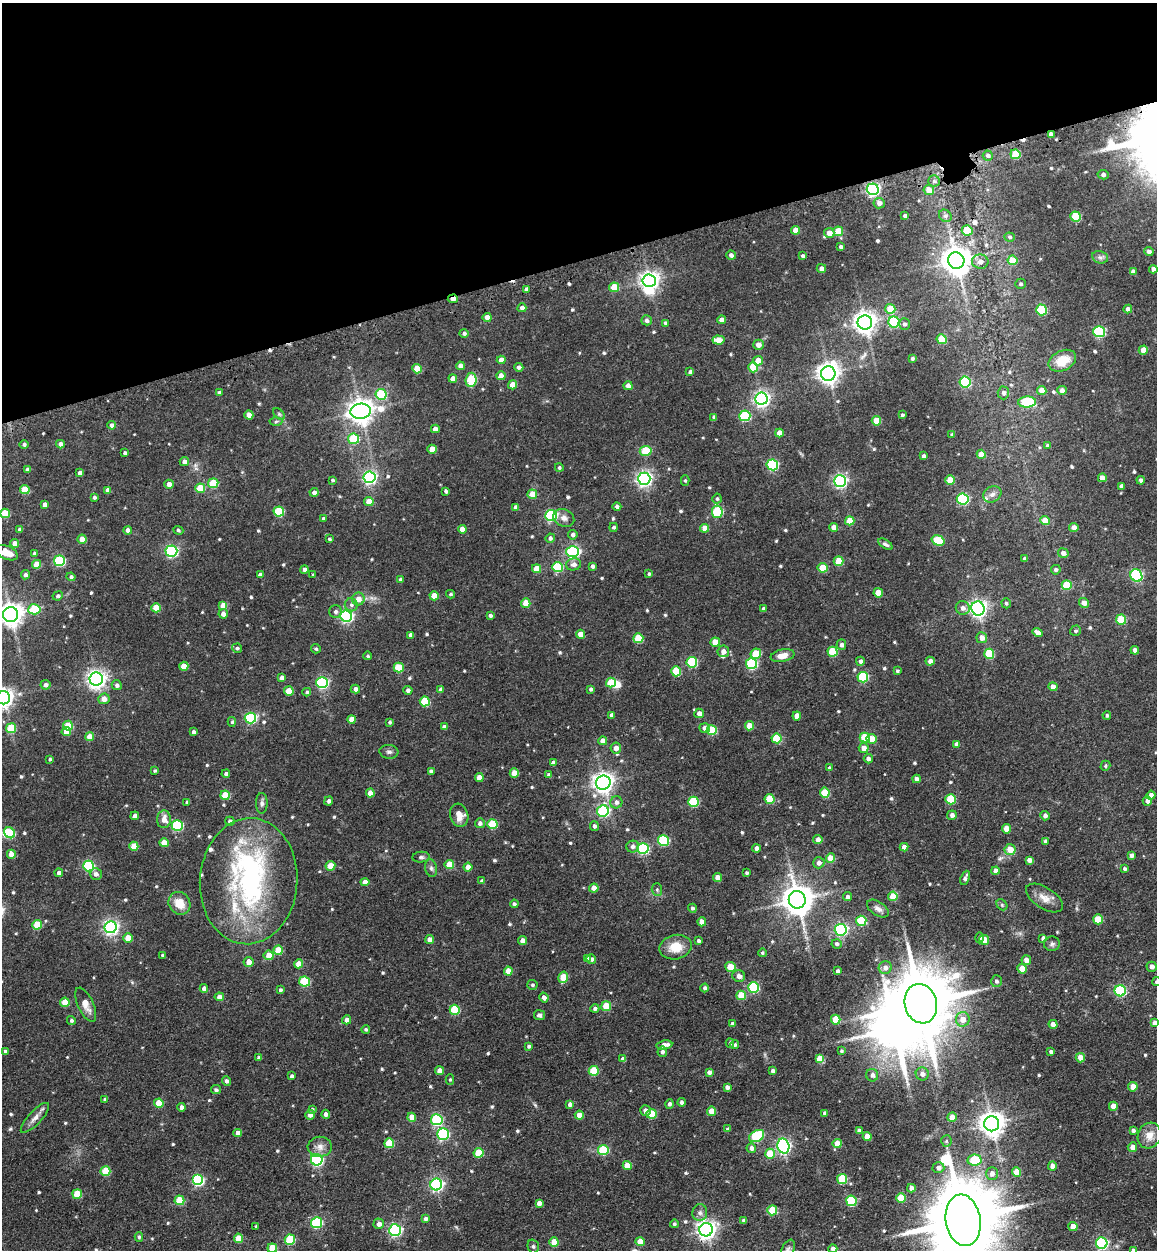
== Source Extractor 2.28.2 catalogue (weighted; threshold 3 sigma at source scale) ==
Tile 3 of 4 x 4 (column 3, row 1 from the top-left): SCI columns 2645-3799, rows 3864-5111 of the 5253 x 5273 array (HDU 1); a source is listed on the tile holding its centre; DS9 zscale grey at full resolution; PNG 1159 x 1252 px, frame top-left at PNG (2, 3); each listed source drawn as its Kron ellipse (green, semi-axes under 4 px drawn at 4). Shown black and unused: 21% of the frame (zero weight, under 3 of 4 exposures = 9% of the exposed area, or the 3 px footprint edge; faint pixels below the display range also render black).
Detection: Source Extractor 2.28.2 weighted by HDU 2 'WHT'; one run over the whole footprint, this tile lists its part. Background 0.0817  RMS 0.0093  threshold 0.0418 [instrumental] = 3 sigma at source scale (4.5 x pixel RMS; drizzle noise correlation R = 1.50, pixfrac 1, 0.05/0.05 arcsec/px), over >= 5 px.
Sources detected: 627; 8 inside a brighter object's white glare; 5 cosmic-ray / hot-pixel residue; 1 long thin detection or spike segment (spike, bleed or trail) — neither listed nor drawn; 5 inside a brighter listed object's ellipse — not listed separately; of the other 608, all 500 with FLUX_AUTO >= 1.34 (the completeness limit of this list) listed and drawn (108 fainter detections not listed), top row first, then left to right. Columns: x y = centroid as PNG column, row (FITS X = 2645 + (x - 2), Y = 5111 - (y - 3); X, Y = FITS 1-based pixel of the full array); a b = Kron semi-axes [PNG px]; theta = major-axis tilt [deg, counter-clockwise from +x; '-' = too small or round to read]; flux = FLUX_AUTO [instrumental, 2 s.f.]
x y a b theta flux
1051 134 4 4 - 3.8
1015 154 5 5 - 34
988 156 5 5 - 2.3
1103 175 5 4 - 2.6
934 181 6 5 - 1.8
873 189 6 5 - 200
929 190 5 5 - 8.7
879 203 5 5 - 5.2
905 216 4 3 - 2.2
945 216 7 5 -45 2.1
1076 217 5 5 - 39
796 230 4 4 - 8.6
967 230 5 5 - 29
838 231 5 4 - 17
829 233 5 5 - 8.6
1010 237 5 4 - 1.7
840 247 4 4 - 1.9
1149 251 5 4 - 3.2
731 255 5 4 - 3.1
803 256 4 4 - 1.9
1100 257 8 6 -11 2.8
1012 260 5 5 - 18
956 261 8 8 - 1100
980 262 8 7 - 5.3
821 268 5 4 - 3.6
1153 269 4 4 - 4.1
1133 272 4 4 - 4.5
649 281 7 6 - 440
1021 284 5 5 - 1.7
614 287 5 4 - 20
526 290 4 3 - 2.8
453 299 5 3 - 6.2
522 308 4 4 - 4.1
890 309 5 5 - 21
1128 309 4 4 - 3.5
1041 310 5 5 - 53
487 317 4 4 - 6.5
646 320 5 5 - 3
721 320 4 4 - 5.5
865 322 7 7 - 670
894 322 5 5 - 75
665 323 4 4 - 1.9
904 324 5 5 - 2.2
1099 332 6 5 - 86
464 333 5 4 - 2.3
942 339 5 4 - 24
718 340 6 4 -5 14
758 345 5 5 - 5.2
1143 350 4 4 - 8.7
912 358 3 3 - 1.7
501 360 4 4 - 7.3
758 361 5 5 - 9.7
1062 361 14 10 26 17
460 366 4 4 - 4.4
519 367 4 4 - 2.6
753 367 5 5 - 26
417 369 5 4 - 18
690 372 4 4 - 2.7
828 373 7 7 - 660
501 376 4 4 - 7.3
453 378 4 4 - 5.8
471 380 7 5 84 54
965 382 5 5 - 81
513 385 4 4 - 13
628 386 4 4 - 5.1
1062 390 4 4 - 4.2
1042 391 4 4 - 11
219 393 4 4 - 3.1
1003 393 6 6 - 3
381 394 5 5 - 49
761 399 6 6 - 300
1027 402 9 5 3 54
361 411 10 7 9 890
279 414 7 4 -45 1.7
249 415 4 4 - 9.3
902 415 4 3 - 1.4
745 416 5 5 - 67
714 417 4 3 - 2.3
876 421 5 4 - 18
276 422 6 4 2 1.4
112 425 4 4 - 2.8
435 429 4 4 - 5.4
779 433 4 4 - 7.2
952 435 3 3 - 1.5
354 439 5 5 - 40
24 444 4 4 - 2
60 444 4 4 - 4.1
1047 445 4 3 - 1.4
432 449 4 4 - 10
646 451 6 5 - 35
125 453 3 3 - 1.9
981 454 4 4 - 11
923 456 3 3 - 2.5
184 462 5 4 - 4.2
772 465 5 5 - 87
559 468 4 4 - 1.7
27 470 4 4 - 3.8
80 473 4 4 - 4.4
369 477 6 6 - 200
1102 478 4 4 - 7.5
644 479 6 6 - 280
332 480 4 3 - 1.4
950 480 5 4 - 15
1141 480 4 4 - 2.6
685 481 5 4 - 1.4
840 481 6 6 - 190
213 483 5 5 - 31
169 484 4 4 - 5.2
1121 486 4 4 - 2.8
200 488 5 4 - 26
25 490 5 4 - 21
108 490 4 4 - 5.3
446 491 4 3 - 1.8
314 492 4 4 - 3.1
532 494 4 4 - 17
992 494 9 7 31 4.1
94 497 4 4 - 1.9
717 499 5 4 - 1.5
963 499 6 5 - 91
369 501 5 4 - 9.2
45 505 4 4 - 4.6
617 506 4 4 - 2.5
516 507 4 4 - 4.3
279 511 5 5 - 45
717 512 6 5 - 60
5 513 5 4 - 23
551 515 6 5 - 98
323 518 4 4 - 1.8
564 518 11 8 -26 4.2
850 521 4 4 - 13
1045 521 5 4 - 11
614 527 4 4 - 1.7
834 527 4 4 - 6.1
1074 527 4 4 - 4.6
705 528 4 4 - 9.8
462 529 4 4 - 8.3
20 530 4 4 - 3.1
128 530 4 4 - 3.8
178 530 5 4 - 1.5
573 535 5 4 - 2.6
550 538 5 4 - 2.5
82 539 4 4 - 8.8
329 539 4 3 - 1.4
938 540 7 5 -19 40
14 543 4 4 - 5.9
885 544 8 4 -32 2.1
171 551 6 5 - 140
573 551 6 5 - 140
7 553 12 6 -25 13
34 553 4 4 - 1.9
1063 553 5 5 - 4.4
1025 559 4 4 - 3.4
59 561 5 5 - 76
839 561 5 4 - 20
36 564 4 4 - 15
574 564 7 6 - 4.2
593 566 4 3 - 2.1
557 567 5 5 - 50
823 568 5 4 - 21
304 569 4 3 - 3.3
536 569 4 4 - 10
1056 570 5 4 - 1.7
649 574 3 3 - 1.5
25 575 4 4 - 2.7
260 575 4 4 - 4.5
313 575 4 4 - 1.7
1136 575 6 5 - 120
71 577 4 4 - 2.4
400 579 4 4 - 2
1067 585 5 5 - 31
878 593 5 4 - 13
450 594 4 4 - 1.5
58 596 5 4 - 2.1
434 596 4 4 - 10
358 599 6 6 - 7.4
526 603 4 4 - 14
1006 603 5 4 - 1.5
1084 603 5 4 - 5.6
351 605 6 6 - 2.6
223 606 4 4 - 11
156 608 5 4 - 20
963 608 7 6 - 4.3
978 608 7 6 - 370
34 609 6 5 - 39
764 609 4 4 - 2.1
335 612 6 6 - 2.7
223 614 4 4 - 5.4
11 615 7 7 - 790
490 615 4 4 - 2
346 616 6 5 - 170
1121 620 5 5 - 36
1075 631 5 5 - 1.9
1038 633 5 4 - 5.8
581 634 4 4 - 9.2
411 635 4 4 - 4.4
638 638 5 5 - 28
982 638 5 5 - 6.5
715 642 5 4 - 14
841 645 5 4 - 2.9
237 648 5 4 - 1.8
316 649 5 4 - 1.5
1135 650 4 4 - 2.8
723 651 6 5 - 5
833 652 5 5 - 32
756 654 5 5 - 26
989 654 5 5 - 39
368 656 4 4 - 1.6
783 656 12 6 11 8.4
860 661 4 4 - 2.9
930 661 4 4 - 4.6
692 662 5 5 - 60
751 664 5 5 - 72
184 666 4 4 - 12
399 668 5 5 - 29
676 671 5 5 - 26
897 671 4 3 - 1.4
863 677 5 5 - 55
282 678 4 4 - 4.1
96 679 6 6 - 440
322 683 6 5 - 120
611 683 5 4 - 25
45 685 5 4 - 3.5
117 685 5 5 - 2.8
1053 687 4 4 - 7.3
355 689 4 4 - 4.1
441 689 4 4 - 2.2
591 689 4 3 - 2.2
408 690 4 4 - 3
289 691 5 4 - 16
307 692 4 4 - 1.6
3 698 7 6 - 480
104 699 5 5 - 7
425 701 5 5 - 36
699 713 5 4 - 5.3
612 715 4 4 - 3.3
1107 715 4 4 - 1.8
797 716 4 4 - 7.1
250 718 5 5 - 84
352 719 4 4 - 9.3
232 722 5 4 - 1.4
390 722 3 3 - 1.5
68 726 5 5 - 20
749 726 4 4 - 12
444 727 4 4 - 3.7
11 728 5 5 - 31
704 728 5 4 - 3.9
712 730 5 5 - 31
66 732 4 4 - 14
193 732 4 3 - 2.5
90 737 4 4 - 12
865 737 5 5 - 31
776 738 5 5 - 34
872 739 5 5 - 11
603 741 4 4 - 7.6
956 744 4 4 - 3
616 748 5 5 - 6.3
864 748 5 5 - 7.2
389 752 9 7 -6 2.7
50 759 4 3 - 1.6
868 759 5 4 - 3.6
553 763 4 4 - 4.9
1105 766 5 4 - 1.5
829 768 4 4 - 1.9
155 771 3 3 - 1.3
431 772 4 4 - 4.3
514 773 4 4 - 14
226 774 4 4 - 2.6
549 775 4 4 - 2.8
479 778 4 4 - 8.5
916 779 4 4 - 4.1
603 783 7 7 - 540
370 793 4 4 - 8.6
825 793 5 5 - 27
225 795 5 4 - 23
1151 795 4 4 - 3.7
769 799 5 5 - 28
951 799 5 5 - 38
329 801 4 4 - 2.6
1147 801 4 4 - 3.7
187 802 4 3 - 1.6
616 802 6 6 - 3.6
693 802 5 5 - 57
262 803 10 6 90 3
603 811 6 6 - 94
459 815 12 9 -73 9.9
952 815 4 4 - 3.7
135 816 4 4 - 4.5
1045 816 5 4 - 3
164 819 9 7 87 7.3
230 821 5 4 - 2.9
480 823 5 5 - 3.2
492 824 5 5 - 37
177 825 5 5 - 73
594 826 5 4 - 2.4
1007 829 4 4 - 14
10 833 6 5 - 38
664 840 5 5 - 66
818 840 4 4 - 5.4
1045 841 4 3 - 2.2
164 843 4 4 - 10
134 846 4 4 - 18
633 846 6 6 - 3.2
904 847 4 4 - 5.2
756 848 4 4 - 3.1
643 849 5 5 - 97
1010 850 5 5 - 13
11 854 4 4 - 7.9
1131 855 4 4 - 3
421 857 8 5 6 2
830 858 5 4 - 13
1029 860 4 4 - 4.8
819 863 6 5 - 4.2
449 865 5 4 - 19
88 866 5 5 - 89
330 866 5 4 - 16
468 867 4 4 - 8.3
431 868 9 6 -80 2.4
1125 869 4 3 - 1.7
995 871 4 4 - 4.7
59 873 4 4 - 3.6
747 873 3 3 - 1.6
96 874 6 6 - 4.1
718 878 4 4 - 9.5
965 878 7 3 66 2.7
249 881 63 49 86 170
482 881 4 3 - 2.2
365 882 4 4 - 7
594 888 4 4 - 8
657 890 6 5 - 1.6
893 896 5 4 - 20
848 897 4 4 - 2.7
1044 898 21 10 -32 8.9
797 900 9 8 - 1400
179 903 12 10 -55 14
514 904 4 3 - 1.7
1002 905 6 4 -47 1.5
692 908 4 4 - 2.1
878 909 12 7 -33 4
1098 919 5 5 - 22
861 921 5 5 - 49
702 922 4 4 - 7.8
37 925 5 5 - 24
110 927 6 6 - 260
841 930 6 6 - 140
128 938 4 4 - 17
980 938 5 4 - 1.9
1043 938 4 4 - 2.6
430 940 4 4 - 6.6
984 940 5 4 - 12
523 941 4 4 - 6.9
698 941 4 4 - 2
837 944 5 4 - 2.2
1052 944 8 7 - 2.4
676 947 16 12 13 15
278 950 5 4 - 19
762 953 4 4 - 1.4
163 955 3 3 - 1.4
269 955 5 5 - 12
587 959 4 4 - 2.9
591 959 5 5 - 2.7
1026 960 5 5 - 6.6
248 962 5 5 - 7.9
299 964 4 4 - 11
730 967 5 5 - 14
1152 967 5 5 - 4.5
885 968 6 6 - 5.2
1022 969 5 4 - 15
508 971 4 4 - 11
837 971 4 3 - 2.4
739 976 6 6 - 4.3
563 977 6 4 76 21
996 981 6 5 - 2.6
304 982 5 5 - 38
1156 982 5 4 - 1.3
532 985 5 5 - 1.9
753 987 5 5 - 75
204 988 4 4 - 4.8
705 988 4 4 - 2.3
280 990 4 4 - 1.8
1120 991 5 5 - 89
741 995 5 5 - 21
219 997 4 4 - 5.1
544 998 5 4 - 4.1
65 1002 4 4 - 16
921 1004 20 16 -75 7100
86 1005 18 7 -65 7.8
606 1006 5 4 - 23
595 1009 4 4 - 2.4
455 1010 5 5 - 39
539 1015 6 5 - 2.3
963 1019 7 7 - 9
71 1020 4 4 - 2
347 1020 4 4 - 4.9
836 1020 5 4 - 22
1154 1023 4 4 - 4.4
732 1024 4 4 - 3.3
1053 1024 4 4 - 6.1
366 1029 4 4 - 1.5
730 1043 4 4 - 1.7
664 1045 8 4 9 7.2
735 1045 4 4 - 1.6
529 1046 4 4 - 1.8
841 1051 4 4 - 1.4
5 1052 4 3 - 2.8
662 1052 5 5 - 2.6
1051 1052 4 3 - 2.3
259 1058 4 4 - 3.1
1080 1058 5 4 - 8
623 1059 4 4 - 4.4
820 1059 5 4 - 23
439 1071 4 4 - 7.2
594 1071 5 5 - 32
773 1071 4 3 - 2.6
709 1072 4 4 - 3
922 1074 6 6 - 5.3
872 1075 6 6 - 3
291 1076 4 3 - 2.4
450 1079 5 4 - 1.5
226 1081 5 4 - 2.8
727 1087 4 4 - 3.1
1133 1087 4 4 - 12
216 1090 5 4 - 1.8
105 1099 4 3 - 1.4
681 1102 4 4 - 2.4
159 1103 4 4 - 19
570 1104 4 4 - 3.5
669 1104 4 4 - 2.4
1113 1106 4 4 - 6.8
182 1107 4 4 - 4.8
312 1109 4 3 - 1.4
645 1110 5 5 - 4.1
712 1111 4 4 - 15
825 1113 4 3 - 2.3
326 1114 4 4 - 3.8
651 1114 5 5 - 27
310 1115 5 5 - 4.4
579 1115 4 4 - 6.9
412 1117 4 4 - 9.7
952 1117 4 4 - 9.4
35 1118 19 6 47 5.9
437 1120 5 5 - 80
992 1124 7 7 - 860
728 1129 4 4 - 1.8
859 1131 4 4 - 3.1
1133 1131 4 3 - 2.5
238 1133 4 4 - 5.5
443 1134 6 5 - 110
1149 1135 13 11 63 9.7
757 1136 8 5 29 62
867 1137 4 4 - 9.4
946 1141 5 5 - 1.4
389 1143 5 5 - 29
837 1144 4 4 - 13
783 1146 7 6 - 210
320 1147 12 10 2 6.3
1132 1147 5 4 - 5.9
751 1148 5 4 - 4.1
603 1150 5 5 - 46
479 1153 5 5 - 29
770 1154 5 5 - 20
317 1160 6 5 - 140
975 1160 7 5 9 37
627 1166 4 4 - 14
1052 1166 4 4 - 6.1
938 1168 6 5 - 3.4
105 1171 5 5 - 31
1016 1172 4 4 - 13
992 1174 6 6 - 5
842 1179 5 5 - 37
198 1180 5 5 - 98
436 1184 6 6 - 170
911 1188 4 4 - 4.7
77 1194 5 4 - 23
901 1198 5 4 - 21
179 1200 5 5 - 29
851 1201 5 5 - 58
539 1203 4 4 - 4.7
772 1210 5 5 - 26
700 1213 8 7 - 3.3
425 1219 4 4 - 2.9
744 1220 4 3 - 2.7
963 1220 26 17 -81 11000
317 1223 5 5 - 79
379 1224 5 5 - 5.1
674 1224 4 4 - 1.8
256 1226 3 3 - 1.3
1073 1226 4 4 - 9.3
395 1230 6 5 - 150
706 1230 7 6 - 470
139 1237 4 4 - 1.5
238 1238 5 4 - 16
290 1240 5 5 - 45
554 1242 4 4 - 14
640 1242 4 4 - 11
1102 1243 6 5 - 130
533 1246 7 5 -75 2
272 1248 5 4 - 20
833 1249 4 4 - 4
788 1250 11 6 65 3
1134 1250 4 4 - 3.2
Overlapping masked pixels (flux is a lower limit): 2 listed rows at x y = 1051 134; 453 299
Isophote crosses this tile's border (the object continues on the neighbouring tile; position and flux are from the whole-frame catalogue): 10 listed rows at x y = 7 553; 11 615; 3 698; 1156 982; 1154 1023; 963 1220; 272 1248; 833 1249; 788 1250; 1134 1250